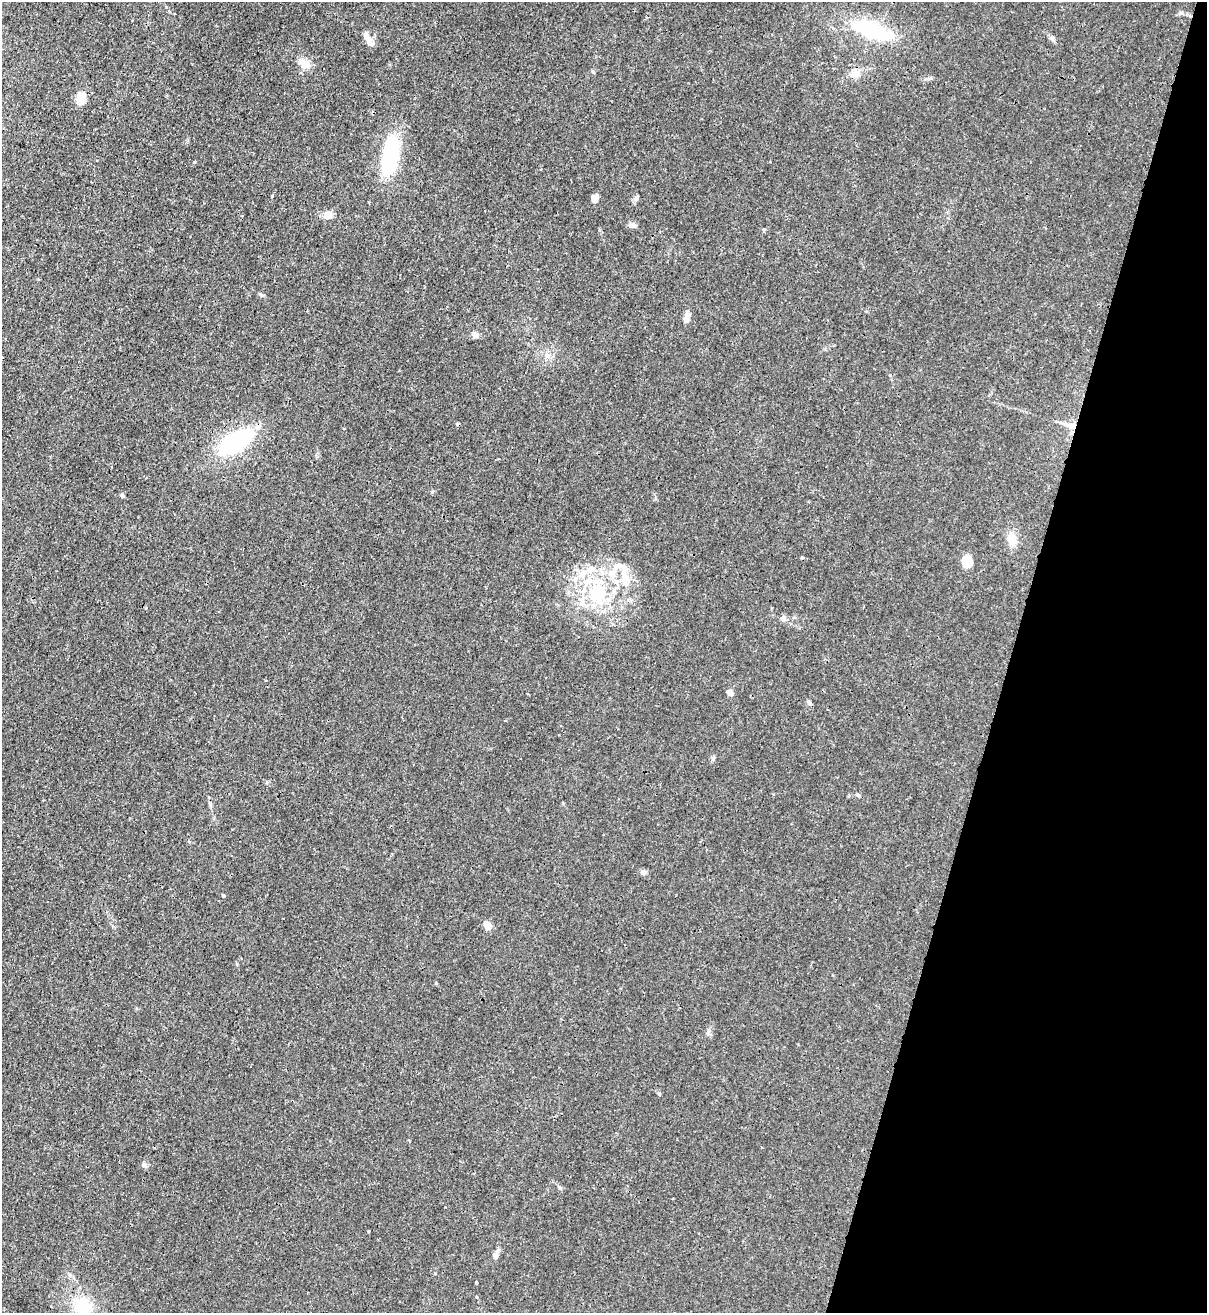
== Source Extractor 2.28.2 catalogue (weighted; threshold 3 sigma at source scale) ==
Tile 8 of 4 x 4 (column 4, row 2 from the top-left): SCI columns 3962-5166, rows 2652-3962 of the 5386 x 5315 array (HDU 1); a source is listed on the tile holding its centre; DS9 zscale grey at full resolution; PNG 1209 x 1315 px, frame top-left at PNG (2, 2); no overlay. Shown black and unused: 16% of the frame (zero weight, under 3 of 4 exposures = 7% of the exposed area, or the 3 px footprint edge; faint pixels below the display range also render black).
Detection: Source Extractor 2.28.2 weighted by HDU 2 'WHT'; one run over the whole footprint, this tile lists its part. Background 0.0226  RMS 0.0029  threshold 0.013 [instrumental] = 3 sigma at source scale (4.5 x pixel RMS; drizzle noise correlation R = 1.50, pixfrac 1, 0.05/0.05 arcsec/px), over >= 5 px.
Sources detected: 46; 2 inside a brighter object's white glare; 2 cosmic-ray / hot-pixel residue — not listed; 8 inside a brighter listed object's ellipse — not listed separately; the other 34 listed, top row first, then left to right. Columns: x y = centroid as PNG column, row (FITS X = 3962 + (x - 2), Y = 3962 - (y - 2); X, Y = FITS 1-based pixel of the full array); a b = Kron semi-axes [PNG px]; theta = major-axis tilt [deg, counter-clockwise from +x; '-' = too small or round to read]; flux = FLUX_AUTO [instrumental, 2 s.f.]
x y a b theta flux
869 30 52 18 -22 20
1052 38 8 6 -74 0.75
368 39 17 6 -56 2.6
305 64 16 9 -34 2.9
855 74 12 9 7 2.3
80 99 12 8 83 5.4
390 154 34 14 76 27
595 198 8 6 62 1.8
636 199 8 5 72 0.91
328 215 11 9 41 2
632 225 10 6 0 0.86
261 294 7 5 -21 0.51
687 317 14 7 85 1.7
547 355 8 7 - 1.3
1070 425 21 6 -16 2.8
234 442 46 23 31 26
122 496 5 5 - 0.61
1012 539 16 10 -80 3.8
967 562 12 9 -89 5.3
625 577 17 9 -82 3.7
598 592 30 26 -51 20
783 618 8 7 - 0.87
730 693 7 6 - 1.2
809 703 7 5 -52 0.65
643 873 6 6 - 1.3
223 895 4 4 - 0.35
487 926 10 8 -63 2.1
144 1165 7 5 -16 0.76
559 1187 6 4 -71 0.44
699 1234 2 2 - 0.29
497 1251 9 5 68 0.87
70 1275 6 4 -72 0.5
476 1282 3 3 - 0.47
83 1306 22 19 -37 11
Overlapping masked pixels (flux is a lower limit): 1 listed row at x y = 1070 425
Isophote crosses this tile's border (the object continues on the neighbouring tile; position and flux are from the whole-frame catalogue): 1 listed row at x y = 83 1306
Unlisted compact peaks at least as high as the median listed source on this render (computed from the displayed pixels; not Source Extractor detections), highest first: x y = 272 196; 194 162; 1181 13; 659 1094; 764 229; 931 78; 432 492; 593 72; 890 375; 713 758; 858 795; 477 335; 709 1030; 436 983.